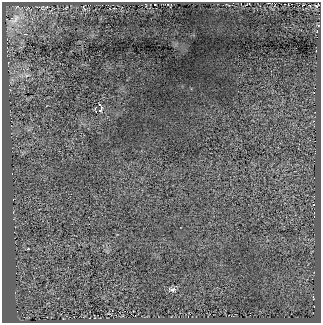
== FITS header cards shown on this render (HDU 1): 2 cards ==
NAXIS1  =                  319
NAXIS2  =                  321

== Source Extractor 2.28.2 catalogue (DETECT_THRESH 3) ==
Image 319 x 321 px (HDU 1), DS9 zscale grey, 1 PNG px = 1 image px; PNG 323 x 325 px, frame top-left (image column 1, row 321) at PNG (2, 2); no overlay
Background 201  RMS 12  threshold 35.5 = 3 sigma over >= 5 px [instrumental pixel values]
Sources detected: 6; all 6 listed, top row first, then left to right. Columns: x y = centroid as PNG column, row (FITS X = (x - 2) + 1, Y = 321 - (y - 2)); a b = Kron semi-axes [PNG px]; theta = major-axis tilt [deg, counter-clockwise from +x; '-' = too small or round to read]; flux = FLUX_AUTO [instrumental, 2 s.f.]
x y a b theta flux
316 6 6 5 - 1000
15 19 20 9 50 9500
27 75 7 4 18 1700
95 108 6 3 67 860
100 109 11 5 69 2300
172 289 11 6 -8 2700